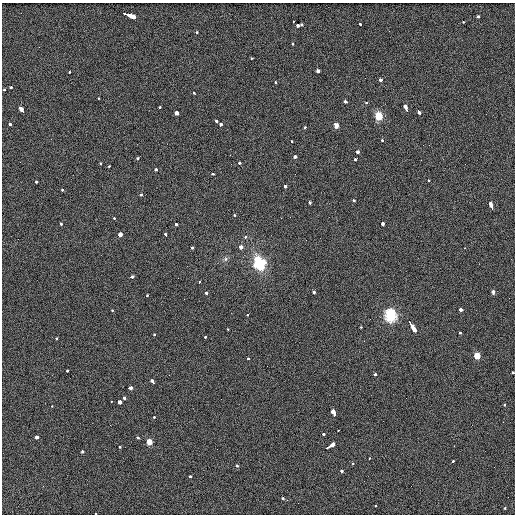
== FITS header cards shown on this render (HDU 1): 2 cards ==
NAXIS1  =                  513 / length of data axis 1
NAXIS2  =                  512 / length of data axis 2

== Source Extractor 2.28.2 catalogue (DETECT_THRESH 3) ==
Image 513 x 512 px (HDU 1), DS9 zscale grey, 1 PNG px = 1 image px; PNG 517 x 516 px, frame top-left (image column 1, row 512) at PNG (2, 3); no overlay
Background 3.15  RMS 5.4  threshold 16.3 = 3 sigma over >= 5 px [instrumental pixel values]
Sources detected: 118; all 118 listed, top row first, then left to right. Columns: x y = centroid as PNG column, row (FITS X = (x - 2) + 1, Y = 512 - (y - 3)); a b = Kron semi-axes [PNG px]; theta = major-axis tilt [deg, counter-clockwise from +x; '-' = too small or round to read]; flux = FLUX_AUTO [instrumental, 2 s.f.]
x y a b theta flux
129 15 12 3 -19 24000
478 16 3 3 - 1800
293 21 3 2 - 680
463 21 3 3 - 1700
360 24 4 3 - 2200
298 25 5 3 - 8300
196 32 3 3 - 1300
292 44 3 3 - 1300
252 58 3 3 - 1500
318 71 3 3 - 3900
69 72 3 3 - 1500
380 80 3 3 - 7200
275 82 3 2 - 1000
11 87 3 3 - 2000
4 90 3 3 - 1300
194 93 4 3 - 1700
98 98 3 2 - 990
346 102 4 3 - 5900
366 103 3 3 - 4900
160 107 3 3 - 1400
406 108 8 3 -69 5900
21 110 4 3 - 16000
419 111 4 3 - 3400
176 113 3 3 - 10000
379 116 5 5 - 13000
216 121 3 3 - 4100
10 124 3 3 - 2200
220 125 3 3 - 3900
336 125 5 4 - 1900
305 127 3 3 - 14000
382 140 3 3 - 1200
291 141 3 2 - 1000
357 152 3 3 - 2300
295 157 3 3 - 2900
137 158 3 3 - 2800
355 159 3 3 - 3800
421 160 2 2 - 190
100 163 3 3 - 980
239 163 3 3 - 1700
109 166 3 2 - 1400
156 169 3 3 - 2000
213 174 4 3 - 2000
36 181 3 3 - 3200
429 181 3 3 - 1000
285 185 3 3 - 8300
62 190 3 3 - 4100
141 195 3 3 - 1500
354 200 3 3 - 1600
310 203 3 3 - 1800
491 206 7 3 -70 8400
234 215 3 2 - 1100
114 218 3 3 - 1100
176 223 3 3 - 7800
60 224 3 3 - 2000
382 224 3 3 - 3800
120 234 4 3 - 12000
166 235 4 3 - 2000
245 237 3 3 - 1300
306 240 2 2 - 210
192 247 3 3 - 2000
241 247 3 3 - 19000
225 259 6 6 - 800
258 260 11 8 -64 7100
264 262 7 6 - 2400
256 265 6 5 - 2300
260 266 7 7 - 4800
131 277 4 3 - 4000
199 282 4 3 - 8500
314 292 3 3 - 3700
493 292 4 3 - 3700
206 293 3 3 - 1700
147 295 3 3 - 930
460 309 3 3 - 6300
112 310 3 2 - 1300
248 315 3 3 - 890
390 316 6 6 - 44000
411 324 10 3 -59 10000
361 327 3 3 - 760
228 329 3 2 - 1200
414 330 3 2 - 3900
460 333 3 3 - 1300
154 335 3 3 - 1700
205 337 3 3 - 1200
57 339 3 3 - 1600
477 356 5 4 - 4400
248 359 3 3 - 1600
67 371 3 3 - 1600
513 372 3 3 - 1000
375 374 3 3 - 2200
153 382 4 3 - 4300
130 388 4 3 - 6000
124 398 3 3 - 2500
111 401 3 2 - 1200
120 402 3 3 - 8200
505 405 3 3 - 1200
52 406 3 2 - 1000
333 411 5 3 - 16000
154 418 3 3 - 1200
338 430 2 2 - 2600
323 434 3 3 - 1600
37 437 3 3 - 3900
138 438 3 3 - 1800
149 442 5 4 - 3500
331 445 6 3 36 9400
454 446 2 2 - 590
120 447 3 3 - 1500
327 448 3 3 - 7500
82 451 3 3 - 1700
369 458 3 2 - 800
452 461 3 3 - 2200
353 463 3 2 - 2800
236 465 3 3 - 1200
342 471 3 3 - 2000
190 476 3 3 - 3500
283 498 3 3 - 1900
375 506 3 3 - 1500
505 508 3 3 - 1100
95 513 3 2 - 870
At the frame edge (FLAGS 8, measured only in part): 3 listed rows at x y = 4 90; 513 372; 95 513